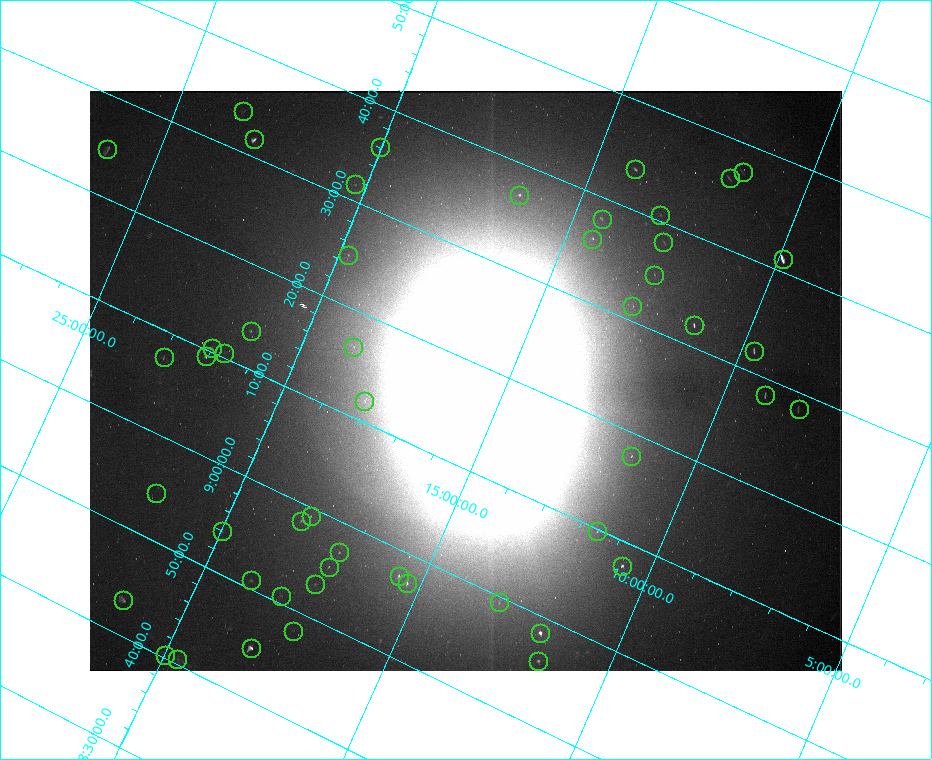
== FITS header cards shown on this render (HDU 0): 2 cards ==
NAXIS1  =                  752
NAXIS2  =                  580

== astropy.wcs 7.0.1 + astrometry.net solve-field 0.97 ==
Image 752 x 580 px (HDU 0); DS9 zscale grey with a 90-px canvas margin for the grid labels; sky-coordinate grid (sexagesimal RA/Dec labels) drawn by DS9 from the SOLVED WCS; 50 Tycho-2 reference stars matched to detected sources circled (green)
Header WCS: none
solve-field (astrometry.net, Tycho-2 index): SOLVED blind (the file carries no WCS)
Solved WCS: RA---TAN-SIP/DEC--TAN-SIP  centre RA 09:18:01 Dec +15:57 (139.50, +15.95 deg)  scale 89 x 85.7 arcsec/px (non-square pixels)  FOV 1115.0' x 828.4'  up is +67 deg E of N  parity flipped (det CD > 0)
(file carries no celestial WCS; the grid is the blind solution)
Tycho-2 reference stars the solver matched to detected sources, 50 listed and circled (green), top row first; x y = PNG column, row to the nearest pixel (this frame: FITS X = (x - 90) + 1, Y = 580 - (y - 91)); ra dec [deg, ICRS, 3 dp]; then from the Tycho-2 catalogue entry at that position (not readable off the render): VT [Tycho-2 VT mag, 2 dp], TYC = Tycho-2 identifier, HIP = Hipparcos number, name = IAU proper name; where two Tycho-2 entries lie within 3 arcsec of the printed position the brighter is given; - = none
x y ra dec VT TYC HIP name
243 111 143.496 +23.454 6.43 1959-1581-1 46938 -
254 139 142.930 +22.968 4.47 1959-1582-1 46750 Alterf
380 147 144.009 +20.046 7.09 1416-1535-1 47104 -
107 149 141.164 +26.182 4.60 1955-1904-1 46146 -
635 169 145.933 +14.022 5.54 834-1466-1 47723 -
743 172 146.858 +11.568 6.48 831-841-1 48029 -
730 178 146.597 +11.810 5.82 831-343-1 47959 -
355 184 142.896 +20.271 7.43 1409-1681-1 46739 -
519 195 144.261 +16.438 5.87 1410-784-1 47189 -
660 215 145.147 +13.054 7.00 827-529-1 47468 -
602 219 144.505 +14.347 6.67 827-839-1 47266 -
592 239 143.970 +14.380 6.31 827-1691-1 47096 -
663 242 144.567 +12.736 6.84 827-596-1 47291 -
348 255 141.189 +19.787 6.63 1405-60-1 46155 -
783 259 145.288 +9.892 3.56 821-2130-1 47508 Subra
654 275 143.749 +12.655 6.81 827-1317-1 47022 -
632 306 142.834 +12.859 7.02 826-404-1 46713 -
694 325 142.986 +11.300 5.08 824-1978-1 46771 -
251 331 138.405 +21.283 6.47 1407-912-1 45272 -
353 347 139.113 +18.810 7.06 1405-832-1 45510 -
212 348 137.587 +21.996 6.11 1407-809-1 45033 -
754 351 142.990 +9.716 5.22 821-2131-1 46774 -
224 353 137.625 +21.671 7.66 1407-275-1 45046 -
206 356 137.340 +22.045 5.26 1407-1989-1 44946 Nahn
164 357 136.862 +22.981 6.92 1951-1481-1 44768 -
765 395 142.114 +9.057 5.51 820-1635-1 46454 -
364 401 137.987 +18.044 6.86 1404-1801-1 45153 -
799 409 142.122 +8.188 5.83 820-1636-1 46457 -
631 456 139.464 +11.501 6.40 822-44-1 45614 -
156 493 133.634 +21.820 8.33 1400-1504-1 - -
311 516 134.795 +18.135 6.52 1397-943-1 44126 -
301 521 134.576 +18.308 6.55 1397-1917-1 44056 -
222 531 133.481 +19.967 6.75 1397-178-1 43683 -
597 531 137.443 +11.564 6.51 815-526-1 44984 -
339 552 134.285 +17.144 6.26 1394-2120-1 43957 -
622 566 136.937 +10.668 5.20 815-2146-1 44798 -
329 567 133.845 +17.231 6.59 1394-1851-1 43811 -
399 576 134.397 +15.581 5.70 1394-2121-1 44001 -
251 580 132.688 +18.832 6.39 1396-1135-1 43427 -
407 583 134.312 +15.323 5.24 1394-2122-1 43970 -
315 584 133.300 +17.369 6.91 1393-1053-1 43635 -
281 596 132.668 +18.003 6.82 1396-2053-1 43421 -
123 600 130.821 +21.468 4.65 1399-2905-1 42806 Asellus Borealis
499 602 134.862 +13.074 6.64 817-2067-1 44148 -
293 631 132.027 +17.395 7.36 1393-1063-1 43206 -
540 633 134.622 +11.858 4.27 814-3029-1 44066 Acubens
251 648 131.171 +18.154 4.05 1396-2758-1 42911 Asellus Australis
165 655 130.048 +19.971 6.58 1395-806-1 42523 -
177 659 130.092 +19.670 6.52 1395-2963-1 42549 -
538 661 133.981 +11.626 5.61 814-2519-1 43851 -